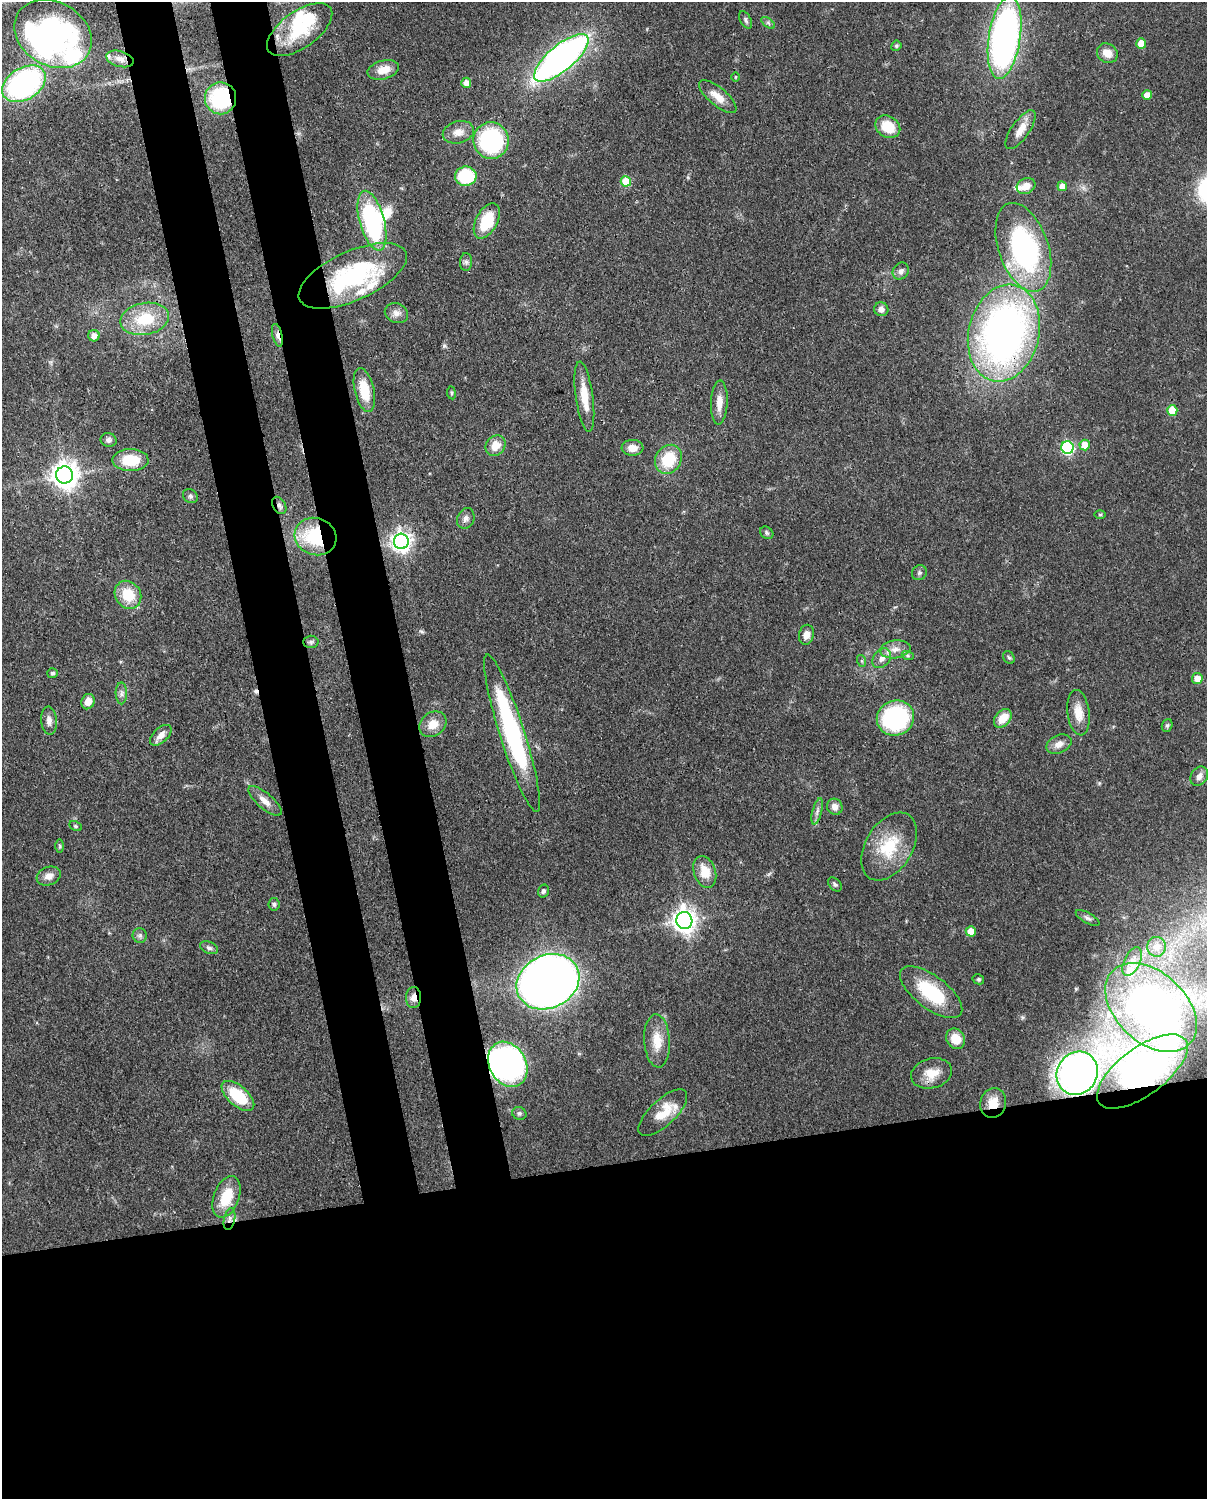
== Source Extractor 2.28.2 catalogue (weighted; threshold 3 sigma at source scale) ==
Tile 11 of 4 x 3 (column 3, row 3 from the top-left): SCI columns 2502-3706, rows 155-1651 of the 5000 x 4911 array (HDU 1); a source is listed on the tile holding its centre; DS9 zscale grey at full resolution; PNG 1209 x 1501 px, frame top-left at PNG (2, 2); each listed source drawn as its Kron ellipse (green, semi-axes under 4 px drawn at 4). Shown black and unused: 30% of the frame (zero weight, under 3 of 4 exposures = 7% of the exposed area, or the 3 px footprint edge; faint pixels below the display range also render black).
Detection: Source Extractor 2.28.2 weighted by HDU 2 'WHT'; one run over the whole footprint, this tile lists its part. Background 0.0986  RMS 0.0041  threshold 0.0184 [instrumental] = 3 sigma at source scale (4.5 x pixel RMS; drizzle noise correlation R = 1.50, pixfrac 1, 0.05/0.05 arcsec/px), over >= 5 px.
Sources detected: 128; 5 inside a brighter object's white glare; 1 cosmic-ray / hot-pixel residue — neither listed nor drawn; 7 inside a brighter listed object's ellipse — not listed separately; the other 115 listed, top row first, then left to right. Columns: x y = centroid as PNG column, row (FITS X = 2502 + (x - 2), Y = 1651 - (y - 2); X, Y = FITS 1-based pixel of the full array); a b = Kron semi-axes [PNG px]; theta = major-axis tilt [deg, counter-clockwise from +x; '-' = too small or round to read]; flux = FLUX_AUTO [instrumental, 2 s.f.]
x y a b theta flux
746 20 9 5 -60 1.1
768 23 8 4 -37 0.87
300 30 38 18 35 23
53 34 41 32 -30 84
1005 38 42 16 81 190
1141 43 5 5 - 7.8
896 46 5 4 - 0.69
1107 53 11 9 -33 4.8
561 58 34 13 40 180
120 59 14 8 -15 3.1
383 70 16 9 14 5.9
736 77 4 3 - 0.39
466 83 5 5 - 3.3
24 84 24 16 32 90
1147 95 5 5 - 4.4
718 97 23 9 -40 5.3
221 98 16 15 - 37
888 127 13 10 -33 11
1021 130 23 9 55 5.1
458 132 16 11 14 4.1
491 141 18 18 - 45
466 176 11 9 11 23
626 181 5 5 - 14
1026 186 9 7 26 4
1062 186 5 4 - 3.6
372 221 31 12 -75 61
487 221 19 10 61 15
1023 247 46 25 -71 81
466 262 9 6 -89 1.1
901 271 9 7 49 1.9
353 276 58 24 24 56
881 309 7 7 - 2
396 313 12 10 -23 2.6
145 319 24 16 10 18
1004 333 49 35 77 210
277 335 12 5 -76 1.9
94 336 5 5 - 2.9
364 390 22 9 -77 11
451 393 6 3 -82 0.53
584 397 35 8 -82 8.8
719 403 22 8 87 4.7
1172 410 5 5 - 9.2
109 440 8 7 - 1.4
1085 445 5 5 - 7.2
495 446 11 9 50 5.5
633 448 11 8 3 3.8
1067 448 6 6 - 57
668 459 15 13 56 15
130 460 18 11 1 13
65 475 8 8 - 460
190 496 8 6 -34 1.1
279 505 9 6 -60 1.4
1100 515 6 3 0 0.48
466 518 10 8 65 1.9
767 533 7 5 -35 0.84
315 537 21 18 -20 30
401 541 7 7 - 230
919 573 8 7 - 0.95
128 595 15 12 -56 11
806 635 10 7 78 2.8
311 642 7 6 - 1
895 649 15 9 8 3.9
908 656 6 4 -19 0.69
882 658 11 8 49 2.9
1009 658 7 5 -52 0.67
862 661 6 4 -71 0.54
53 673 5 5 - 0.83
1197 678 5 5 - 4.7
121 693 11 5 -89 1.5
88 702 8 6 68 3.7
1078 713 23 11 -83 6.1
895 718 19 17 25 49
1003 718 11 7 49 7.6
49 721 14 8 -86 2.5
433 724 14 11 39 5.2
1167 725 6 5 - 0.75
512 733 82 12 -72 70
161 735 13 7 43 3.2
1059 744 13 9 25 3.4
1199 776 10 8 56 2.4
265 801 21 7 -41 3.6
835 807 8 7 - 2.7
817 811 13 5 76 1.7
75 826 7 4 -27 0.65
60 846 6 4 -89 0.62
889 846 37 23 58 19
705 872 16 11 -71 7.3
49 876 12 9 20 3
835 884 8 5 -48 0.9
543 891 6 5 - 0.93
274 904 6 5 - 0.88
1088 918 13 5 -30 1.4
684 921 8 8 - 340
971 931 5 5 - 6.8
140 935 7 7 - 1.2
1156 947 10 9 - 4
209 948 9 6 -23 1.2
1132 962 15 8 65 3.6
978 979 6 5 - 0.67
548 982 32 26 27 490
931 992 37 16 -37 24
413 998 10 7 87 2.9
1151 1008 53 35 -43 170
956 1039 10 9 - 6.9
657 1041 27 13 -86 8.6
508 1064 24 18 -61 110
1142 1071 53 24 36 44
931 1073 21 15 15 6.5
1077 1073 22 20 57 69
238 1096 20 10 -41 17
993 1103 15 13 74 8.3
519 1113 7 6 - 0.95
663 1113 31 13 43 9.5
226 1197 22 12 69 13
229 1219 11 5 77 1.7
Overlapping masked pixels (flux is a lower limit): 11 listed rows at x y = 221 98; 1004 333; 277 335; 279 505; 315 537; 512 733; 413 998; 508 1064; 1142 1071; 993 1103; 229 1219
Unlisted compact peaks at least as high as the median listed source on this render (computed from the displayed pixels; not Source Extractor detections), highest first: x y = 444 346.